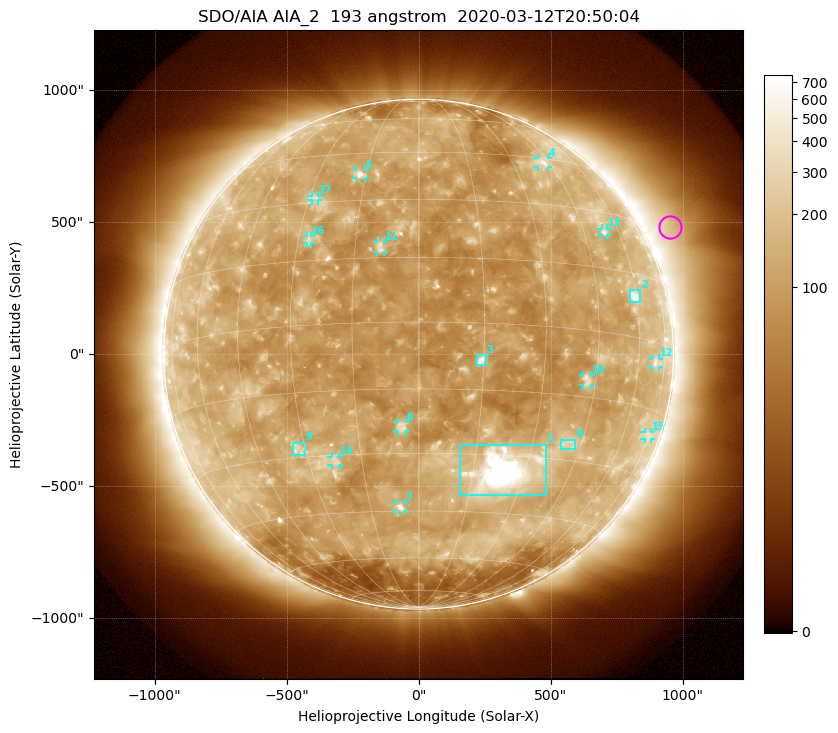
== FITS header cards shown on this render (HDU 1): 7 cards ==
TELESCOP= 'SDO/AIA'
INSTRUME= 'AIA_2'
WAVELNTH=                  193
WAVEUNIT= 'angstrom'
DATE-OBS= '2020-03-12T20:50:04.83'
CTYPE1  = 'HPLN-TAN'
CTYPE2  = 'HPLT-TAN'

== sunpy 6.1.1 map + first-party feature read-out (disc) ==
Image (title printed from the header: SDO/AIA AIA_2  193 angstrom  2020-03-12T20:50:04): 1024 x 1024 px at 2.4 arcsec/px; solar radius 966 arcsec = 402 px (full disc in frame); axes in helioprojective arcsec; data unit not stated in the header (colour bar unlabelled)
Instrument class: DISC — disc imager (sunpy class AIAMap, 193 A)
Bright regions (active regions / flare kernels): reference = the median radial profile (limb darkening/brightening removed); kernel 9 px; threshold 5 sigma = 175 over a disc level ~108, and >= 1.15x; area >= 12 px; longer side >= 10 px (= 24 arcsec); searched inside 0.97 R_sun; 17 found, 17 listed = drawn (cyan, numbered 1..; 12 of them under ~33 arcsec drawn as corner ticks so the feature stays visible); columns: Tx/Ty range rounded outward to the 5 arcsec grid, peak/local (2 s.f.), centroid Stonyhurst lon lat
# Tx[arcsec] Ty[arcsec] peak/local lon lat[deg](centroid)
1 155..485 -535..-340 19 +23 -34
2 800..840 195..245 8.3 +59 +9
3 220..255 -40..-5 6.3 +14 -8
4 450..490 710..745 3.6 +42 +43
5 -240..-205 665..695 4.6 -17 +38
6 -80..-45 -295..-255 4.6 -4 -24
7 -85..-55 -595..-565 5.1 -6 -44
8 540..595 -360..-325 3 +41 -26
9 -475..-430 -385..-335 3.1 -32 -28
10 625..655 -120..-80 3.8 +42 -11
11 -155..-130 385..425 3.9 -9 +18
12 885..910 -50..-15 3 +69 -5
13 690..715 450..475 3.5 +53 +24
14 -330..-300 -420..-385 3.3 -22 -31
15 855..880 -325..-295 2.3 +74 -21
16 -425..-405 420..450 3 -27 +20
17 -405..-380 580..600 2.9 -28 +31
Off-limb structures (1.02-1.3 R_sun): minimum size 162 px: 4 found; the strongest spans PA ~270..315 deg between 1.02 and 1.3 R_sun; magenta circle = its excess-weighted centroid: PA ~295 deg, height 1.1 R_sun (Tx ~950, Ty ~480 arcsec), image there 2.4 x the reference